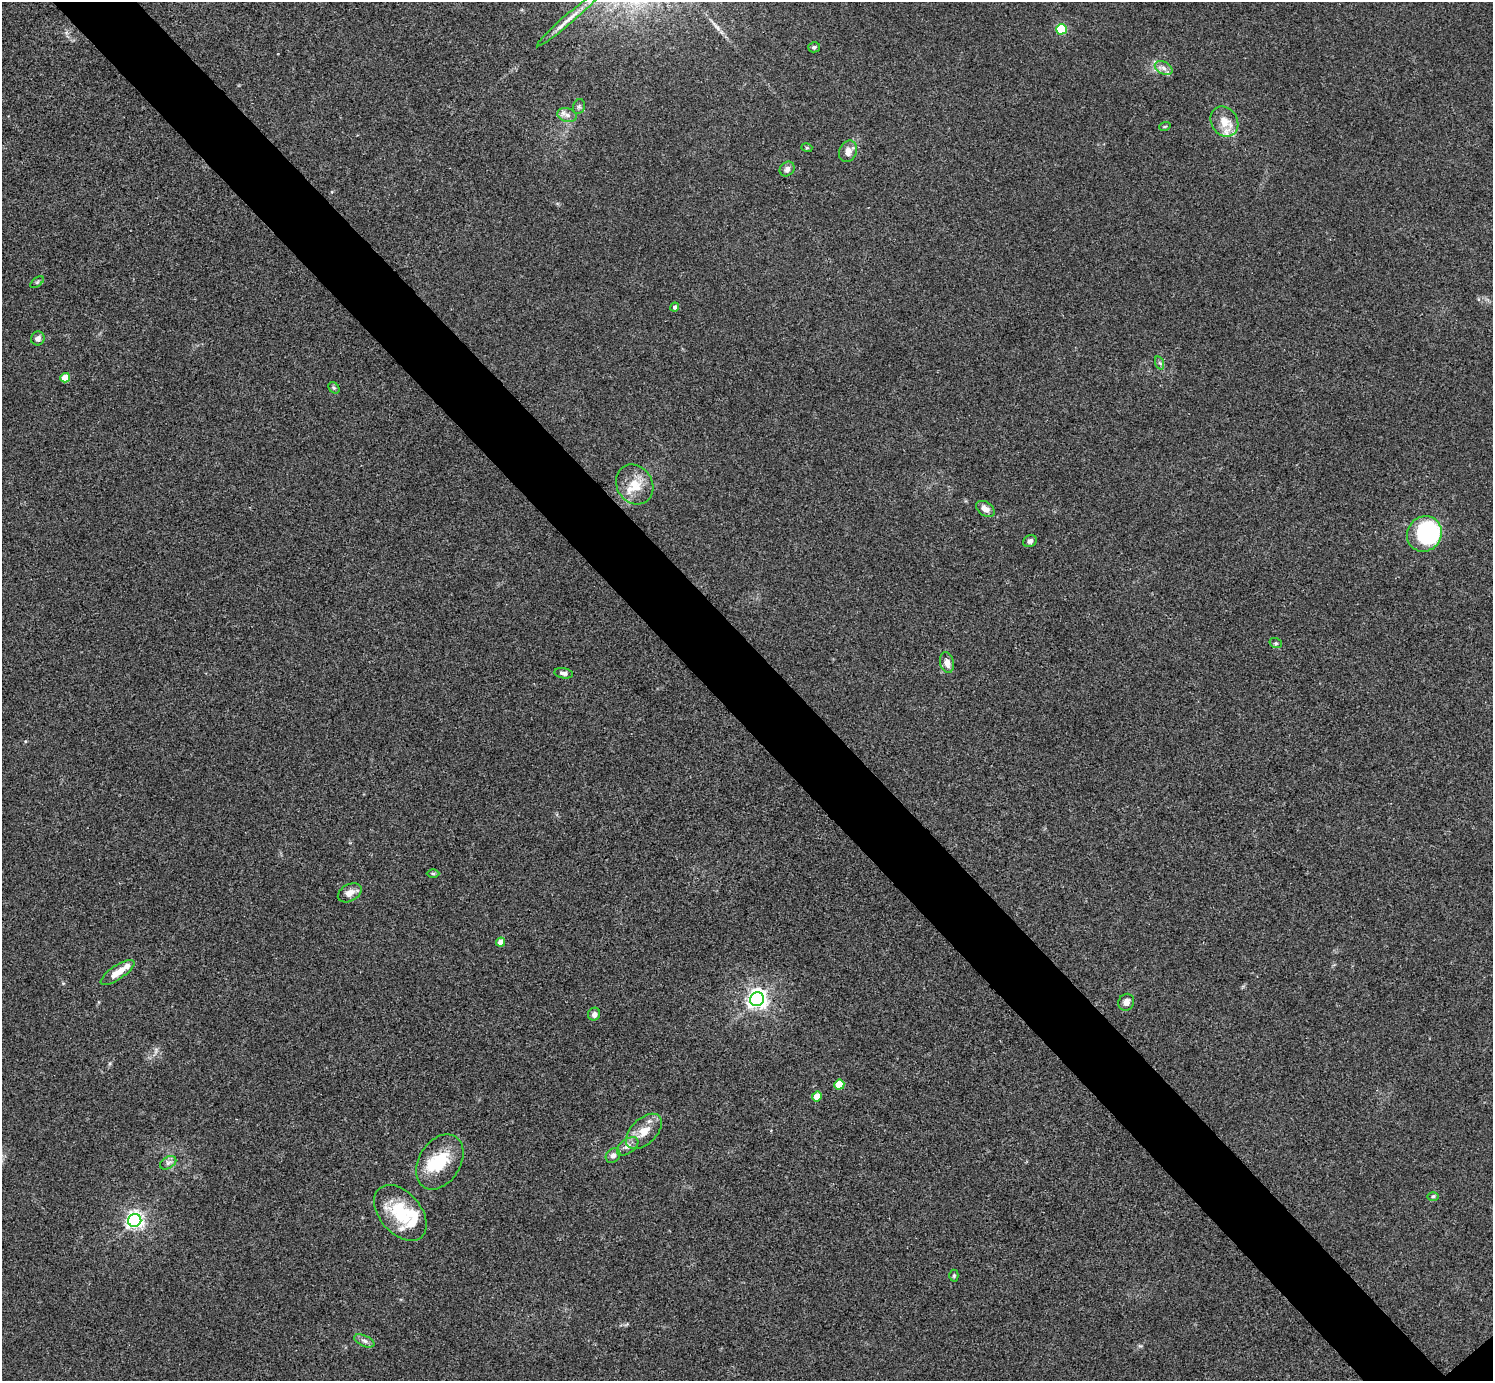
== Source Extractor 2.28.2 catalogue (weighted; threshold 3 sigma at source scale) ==
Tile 11 of 4 x 4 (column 3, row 3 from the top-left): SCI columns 2988-4478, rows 1539-2917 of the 5976 x 5974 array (HDU 1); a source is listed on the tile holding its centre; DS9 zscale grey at full resolution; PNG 1495 x 1383 px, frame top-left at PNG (2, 2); each listed source drawn as its Kron ellipse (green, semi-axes under 4 px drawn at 4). Shown black and unused: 6% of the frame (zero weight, under 3 of 4 exposures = <1% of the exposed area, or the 3 px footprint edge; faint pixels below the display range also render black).
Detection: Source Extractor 2.28.2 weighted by HDU 2 'WHT'; one run over the whole footprint, this tile lists its part. Background 0.0246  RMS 0.0046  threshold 0.0207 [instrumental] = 3 sigma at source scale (4.5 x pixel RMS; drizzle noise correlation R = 1.50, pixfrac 1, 0.05/0.05 arcsec/px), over >= 5 px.
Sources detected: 52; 3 inside a brighter object's white glare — neither listed nor drawn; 6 inside a brighter listed object's ellipse — not listed separately; the other 43 listed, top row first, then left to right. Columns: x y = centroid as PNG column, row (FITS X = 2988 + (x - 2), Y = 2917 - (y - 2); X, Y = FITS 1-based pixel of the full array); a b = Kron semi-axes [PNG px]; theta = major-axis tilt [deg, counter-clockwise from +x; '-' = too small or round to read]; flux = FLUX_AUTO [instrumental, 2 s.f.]
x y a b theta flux
568 19 41 5 41 5.3
1061 29 5 5 - 30
814 47 6 5 - 1
1164 68 9 6 -27 1.9
579 107 8 6 70 1
567 115 10 7 -16 2.2
1224 122 16 13 -58 6.9
1165 126 6 3 19 0.5
807 148 5 3 - 0.54
848 151 11 8 64 4
787 169 8 6 47 1.7
37 282 8 4 37 0.76
675 307 4 4 - 1.4
38 338 7 6 - 1.9
1160 363 7 4 -71 0.7
65 378 5 4 - 8.9
334 388 6 5 - 0.77
635 484 21 17 -56 9.5
985 509 10 6 -34 3.1
1424 534 18 17 - 30
1030 541 7 6 - 1.6
1276 643 6 5 - 0.73
947 663 10 7 -77 3
564 673 9 5 -9 1.6
433 874 6 4 -1 0.61
350 893 13 8 29 3.2
501 942 4 4 - 4.5
118 972 20 7 34 5.8
757 999 7 6 - 240
1126 1002 9 7 56 3
594 1014 6 6 - 1.7
839 1085 5 5 - 13
817 1096 5 4 - 7.8
644 1131 21 12 44 7.8
628 1146 12 7 35 2.5
613 1155 8 6 49 2
440 1162 30 20 58 18
168 1163 9 5 30 1.4
1433 1196 6 4 1 0.58
400 1213 32 20 -49 22
135 1220 7 6 - 170
954 1276 6 4 88 0.68
364 1341 10 5 -25 1.6